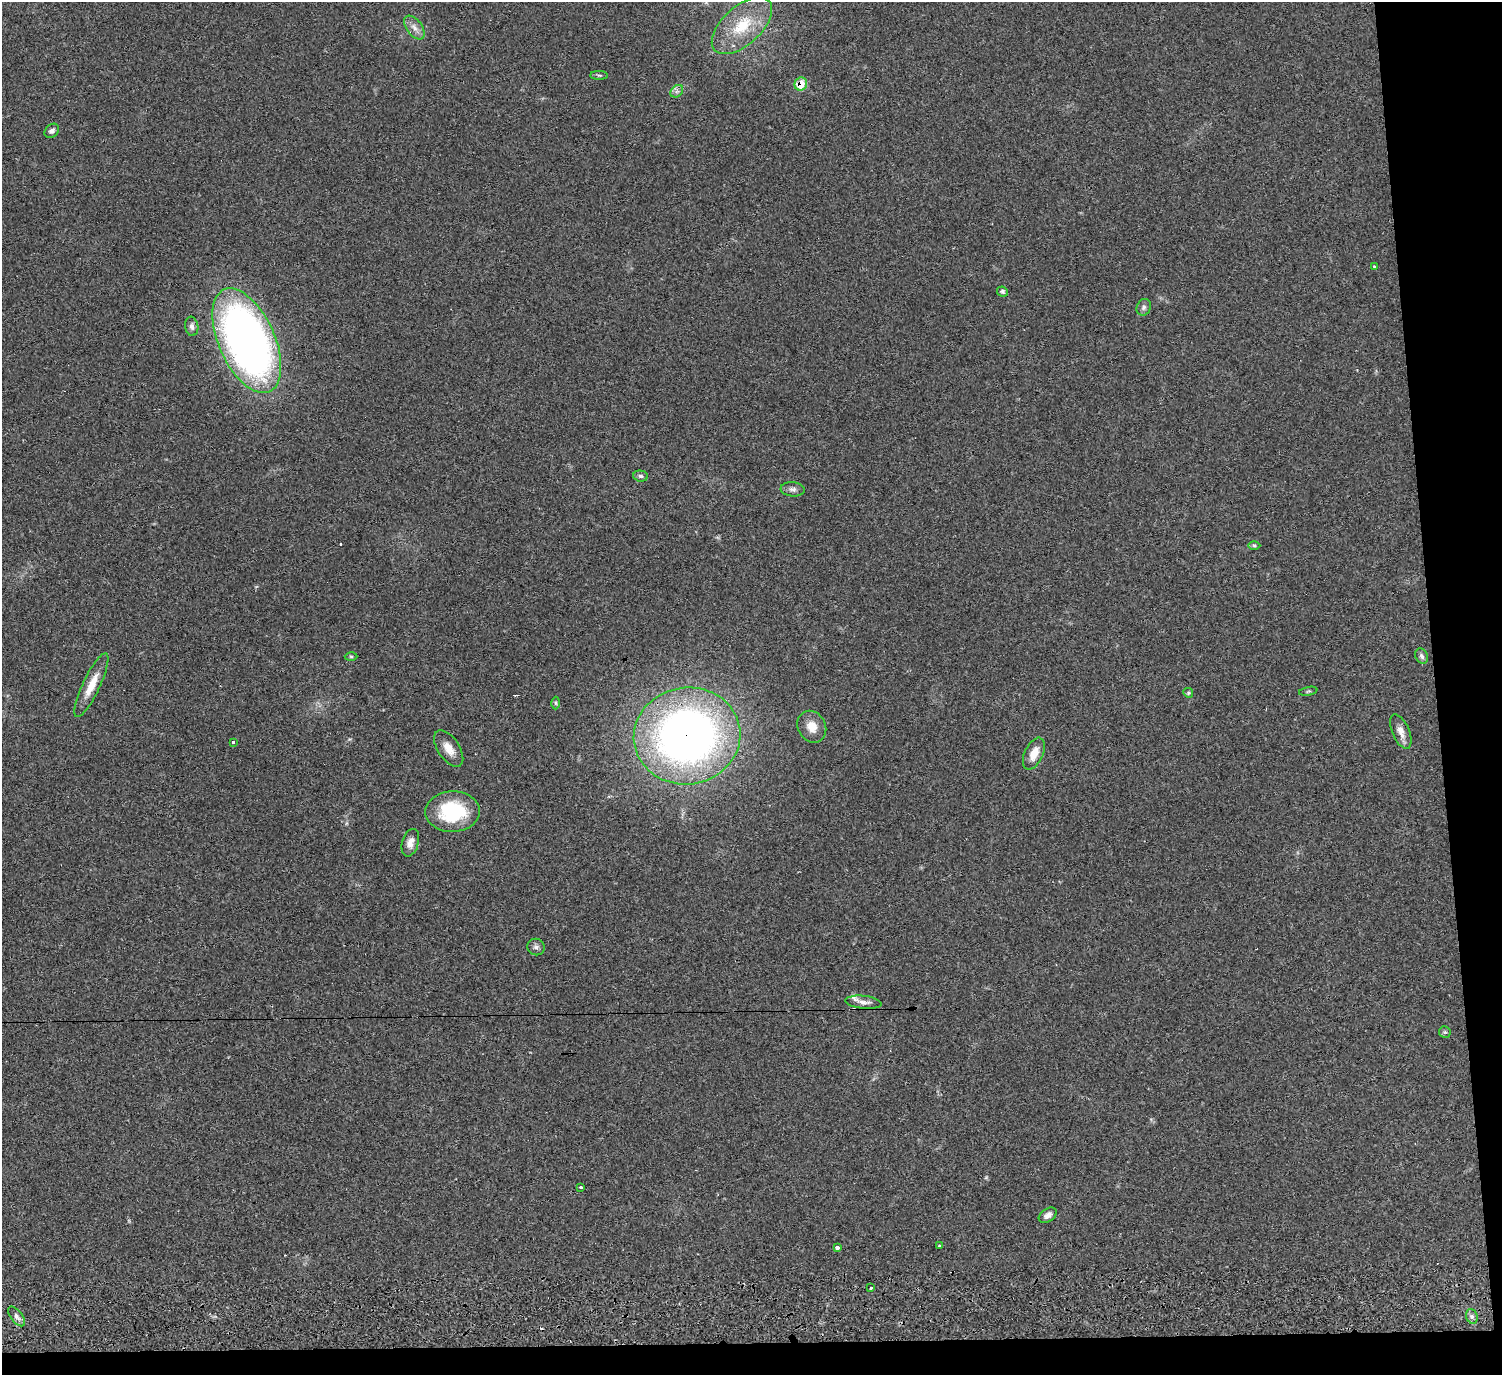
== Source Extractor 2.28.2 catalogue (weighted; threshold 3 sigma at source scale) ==
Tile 9 of 3 x 3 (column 3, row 3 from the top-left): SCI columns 3002-4501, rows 226-1598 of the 4513 x 4546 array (HDU 1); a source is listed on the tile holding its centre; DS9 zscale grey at full resolution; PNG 1504 x 1377 px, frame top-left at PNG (2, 2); each listed source drawn as its Kron ellipse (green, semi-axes under 4 px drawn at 4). Shown black and unused: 7% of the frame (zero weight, under 2 of 3 exposures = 3% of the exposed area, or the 3 px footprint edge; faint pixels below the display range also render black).
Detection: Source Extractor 2.28.2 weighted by HDU 2 'WHT'; one run over the whole footprint, this tile lists its part. Background 0.0545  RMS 0.0071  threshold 0.032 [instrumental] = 3 sigma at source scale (4.5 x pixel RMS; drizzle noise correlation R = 1.50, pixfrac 1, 0.05/0.05 arcsec/px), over >= 5 px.
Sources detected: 41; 2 cosmic-ray / hot-pixel residue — neither listed nor drawn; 1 inside a brighter listed object's ellipse — not listed separately; the other 38 listed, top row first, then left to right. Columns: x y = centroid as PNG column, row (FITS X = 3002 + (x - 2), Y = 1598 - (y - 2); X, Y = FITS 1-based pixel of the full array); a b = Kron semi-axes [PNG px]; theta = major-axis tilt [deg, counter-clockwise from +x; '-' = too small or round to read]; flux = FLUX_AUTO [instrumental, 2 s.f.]
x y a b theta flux
742 26 37 19 42 30
414 27 13 7 -53 4.8
599 75 9 4 0 1.2
801 84 7 6 - 18
677 91 7 5 44 2.2
52 131 8 6 40 2.6
1374 266 3 3 - 1.1
1002 291 5 5 - 1.5
1144 307 8 7 - 2.3
192 326 10 6 -81 2.8
247 341 56 28 -66 450
641 476 7 5 -4 1.6
793 489 12 7 -6 2.9
1254 545 6 4 -1 1
351 656 6 4 -1 0.96
1422 656 8 6 -65 2.1
91 685 35 8 65 13
1308 691 9 3 11 0.95
1188 693 5 4 - 0.97
556 703 6 4 -89 1
812 727 16 13 -59 9
1401 732 18 8 -67 5.8
687 736 53 48 9 450
233 742 3 3 - 3
449 748 21 10 -56 8.4
1034 754 17 9 66 9.2
453 812 27 20 3 46
410 843 14 8 73 5.6
536 947 9 8 - 2.5
864 1002 18 6 -6 4.1
1445 1032 6 5 - 1.2
580 1187 3 3 - 5.1
1048 1215 10 6 33 3.5
939 1246 3 3 - 1.2
837 1247 3 3 - 13
871 1288 3 3 - 2.7
17 1316 11 6 -52 3.2
1472 1316 7 5 -69 2
Overlapping masked pixels (flux is a lower limit): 2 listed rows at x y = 801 84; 687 736